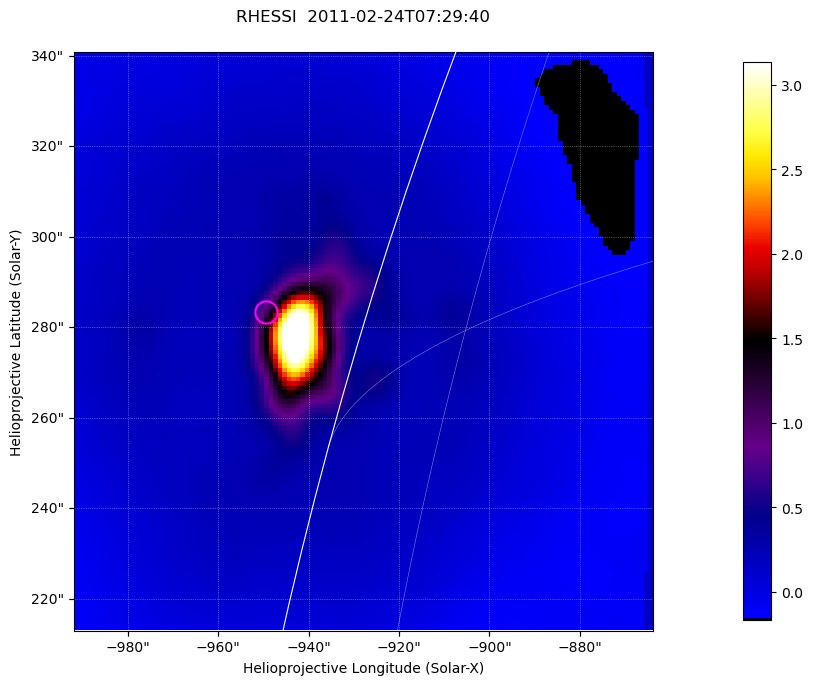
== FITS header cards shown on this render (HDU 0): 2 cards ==
TELESCOP= 'RHESSI  '           /Name of the Telescope or Mission
DATE_OBS= '2011-02-24T07:29:40.000' /nominal U.T. date when integration of this

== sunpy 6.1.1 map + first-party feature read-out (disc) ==
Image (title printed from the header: RHESSI  2011-02-24T07:29:40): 128 x 128 px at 1 arcsec/px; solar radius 969 arcsec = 969 px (partial field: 0.3% of the solar disc is inside the frame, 50% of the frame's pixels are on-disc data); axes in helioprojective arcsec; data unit not stated in the header (colour bar unlabelled)
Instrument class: DISC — disc imager (sunpy class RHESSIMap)
Bright regions (active regions / flare kernels): reference = the on-disc median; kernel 3 px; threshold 5 sigma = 1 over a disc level ~0.0197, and >= 1.15x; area >= 16 px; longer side >= 3 px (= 3 arcsec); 0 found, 0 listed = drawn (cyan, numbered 1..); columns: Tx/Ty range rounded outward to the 2 arcsec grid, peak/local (2 s.f.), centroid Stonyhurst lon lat
Off-limb structures (1.02-1.3 R_sun): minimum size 25 px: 3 found; the strongest spans PA ~70..75 deg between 1.02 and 1.03 R_sun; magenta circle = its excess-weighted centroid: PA ~75 deg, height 1.02 R_sun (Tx ~-950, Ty ~284 arcsec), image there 4.6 x the reference